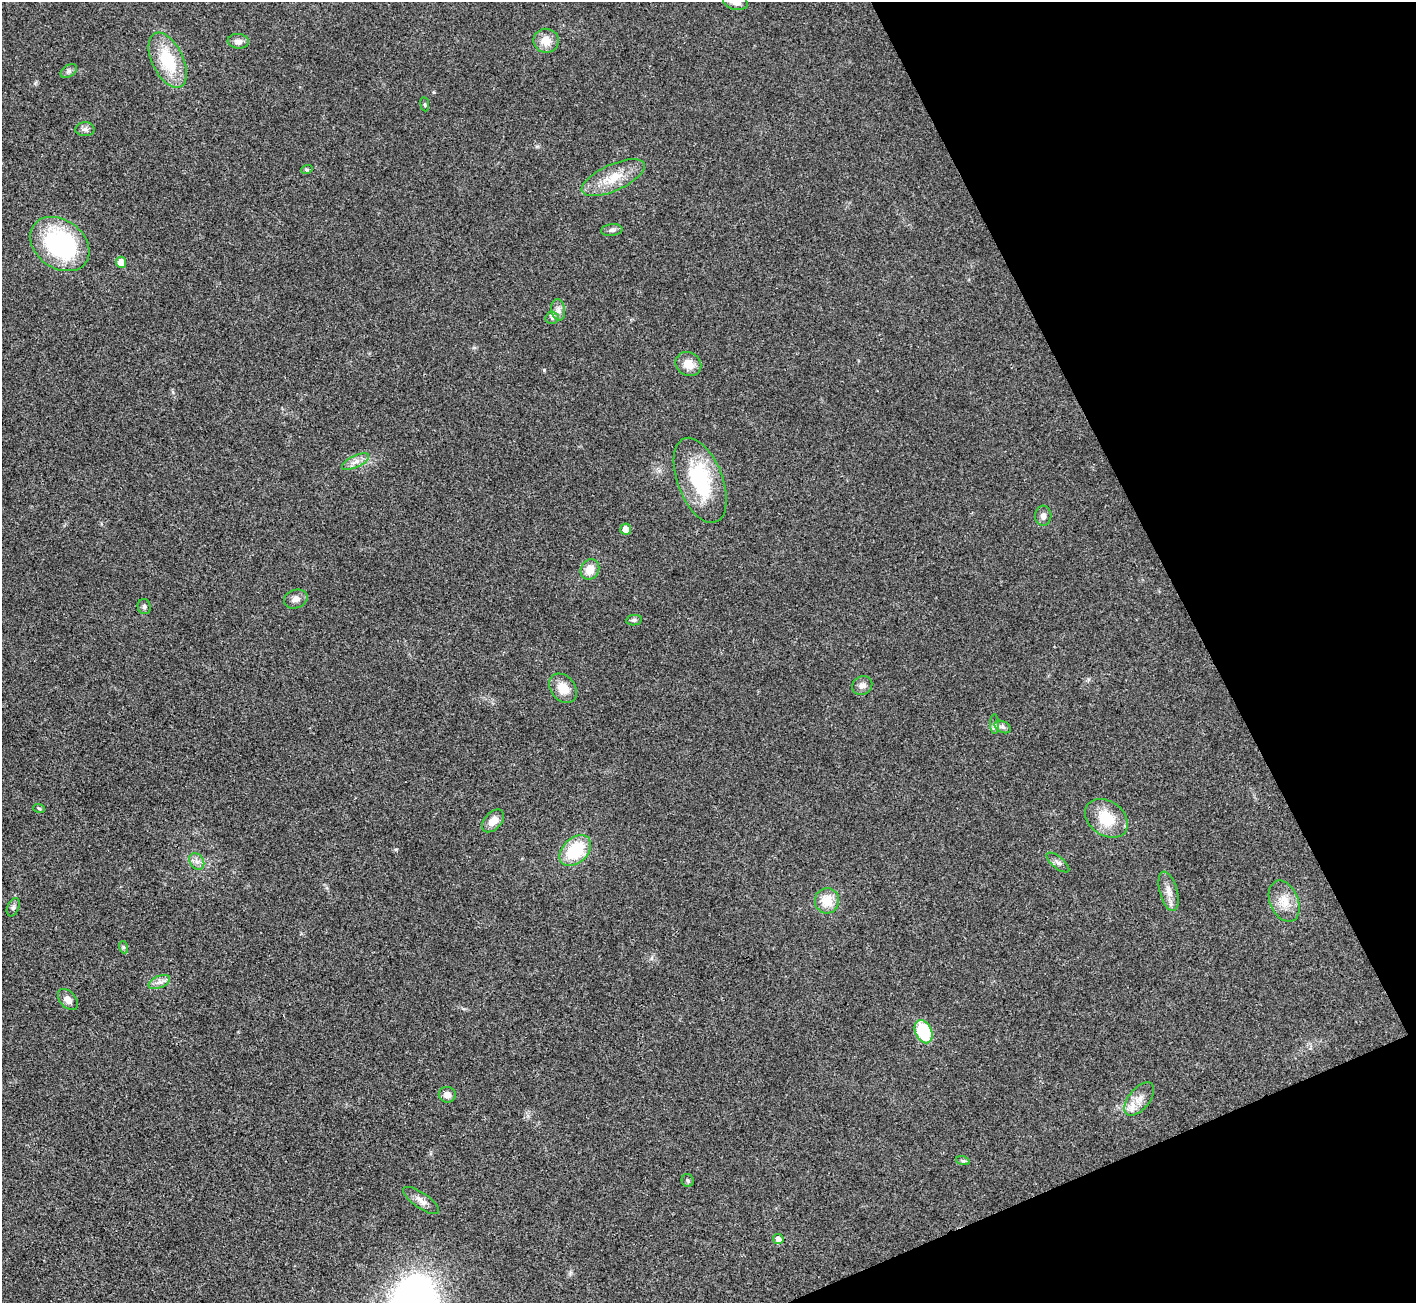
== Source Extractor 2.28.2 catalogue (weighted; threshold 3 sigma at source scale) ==
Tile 12 of 4 x 4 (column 4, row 3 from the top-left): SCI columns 4246-5659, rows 1591-2891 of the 5661 x 5651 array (HDU 1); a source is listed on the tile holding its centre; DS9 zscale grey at full resolution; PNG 1418 x 1305 px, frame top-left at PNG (2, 2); each listed source drawn as its Kron ellipse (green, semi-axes under 4 px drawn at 4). Shown black and unused: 20% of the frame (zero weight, under 3 of 4 exposures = <1% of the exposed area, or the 3 px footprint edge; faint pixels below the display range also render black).
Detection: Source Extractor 2.28.2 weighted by HDU 2 'WHT'; one run over the whole footprint, this tile lists its part. Background 0.0216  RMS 0.0044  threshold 0.0196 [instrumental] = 3 sigma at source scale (4.5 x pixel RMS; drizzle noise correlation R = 1.50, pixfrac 1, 0.05/0.05 arcsec/px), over >= 5 px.
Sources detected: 47; all 47 listed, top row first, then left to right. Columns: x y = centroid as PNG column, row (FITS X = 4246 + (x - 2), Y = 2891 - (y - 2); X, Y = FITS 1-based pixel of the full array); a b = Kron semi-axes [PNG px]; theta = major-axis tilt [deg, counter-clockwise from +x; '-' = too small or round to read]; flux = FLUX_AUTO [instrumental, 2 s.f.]
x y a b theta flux
735 2 12 8 -15 3.3
238 41 10 7 -6 2
546 41 12 12 - 5.7
168 60 30 15 -64 20
69 71 9 6 36 1.3
425 104 7 3 -82 0.51
85 129 9 7 -1 1.6
307 169 6 4 19 0.64
613 178 34 13 24 11
612 230 10 5 6 1.3
60 244 32 24 -36 57
121 262 5 5 - 5.1
558 310 11 7 -80 2.1
552 318 6 6 - 1
688 364 13 11 -30 5.4
356 462 15 6 25 2.7
700 480 45 22 -69 34
1043 516 10 8 87 1.9
626 529 5 5 - 3.2
590 569 10 9 - 5.7
296 599 12 9 20 2.7
144 607 7 6 - 1.1
634 620 8 5 10 0.91
862 686 10 9 - 2.2
563 688 16 12 -50 6.4
994 724 10 4 -89 1.1
1003 727 9 5 -25 1.3
39 808 6 3 -20 0.55
1106 818 23 17 -36 14
493 821 13 8 47 4.7
575 851 18 12 44 22
197 861 9 6 -54 2
1058 862 14 5 -39 1.7
1169 891 20 9 -75 4.1
827 901 12 12 - 8
1284 901 21 14 -67 7.2
13 907 10 6 68 1.2
123 947 6 4 -71 0.65
159 982 11 6 24 2
68 1000 12 8 -48 2.9
923 1032 12 8 -65 24
447 1095 8 7 - 2.9
1139 1099 19 10 51 5.3
963 1161 7 4 -18 0.7
688 1180 6 6 - 0.82
421 1200 21 7 -35 3.2
778 1239 5 5 - 2.2
Isophote crosses this tile's border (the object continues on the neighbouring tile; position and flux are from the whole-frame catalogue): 1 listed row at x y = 735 2
Unlisted compact peaks at least as high as the median listed source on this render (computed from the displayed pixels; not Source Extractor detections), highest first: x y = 544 370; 396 849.